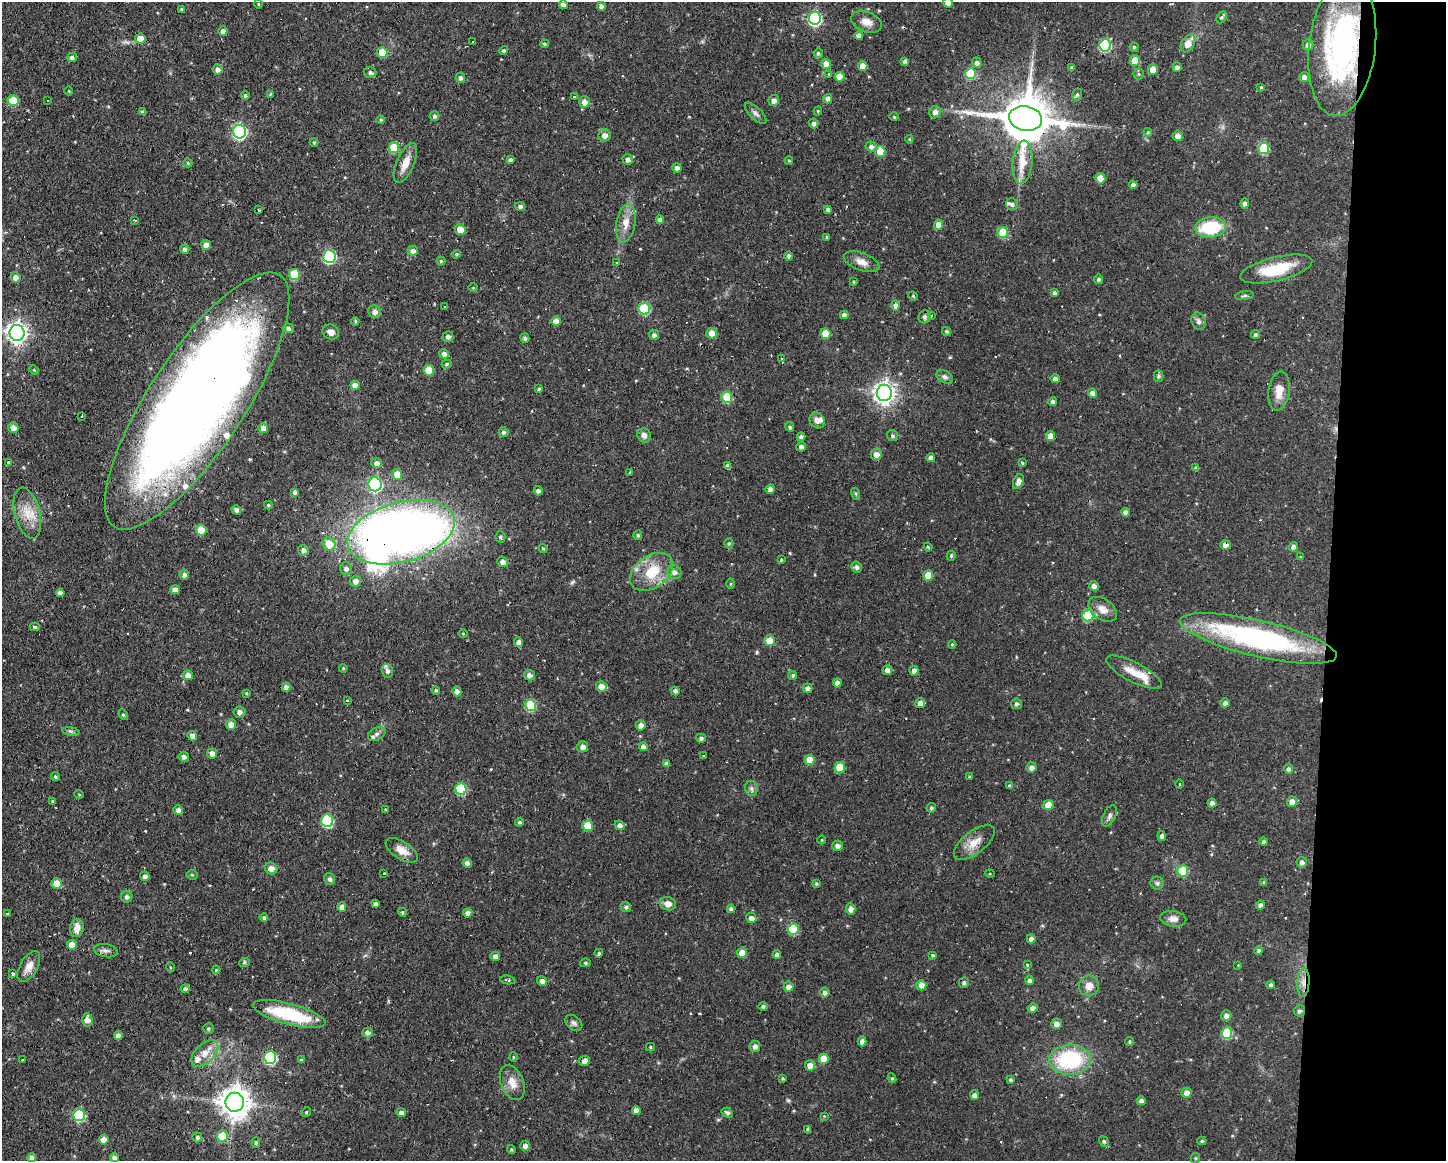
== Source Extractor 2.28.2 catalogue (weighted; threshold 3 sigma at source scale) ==
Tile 9 of 3 x 4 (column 3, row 3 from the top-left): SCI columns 2996-4439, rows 1160-2318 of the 4658 x 4636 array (HDU 1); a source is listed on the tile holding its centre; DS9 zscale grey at full resolution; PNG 1448 x 1163 px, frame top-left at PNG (2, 2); each listed source drawn as its Kron ellipse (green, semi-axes under 4 px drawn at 4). Shown black and unused: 8% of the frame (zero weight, under 2 of 3 exposures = <1% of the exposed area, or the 3 px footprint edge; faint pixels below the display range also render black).
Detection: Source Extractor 2.28.2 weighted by HDU 2 'WHT'; one run over the whole footprint, this tile lists its part. Background 0.108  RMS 0.0061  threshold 0.0276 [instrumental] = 3 sigma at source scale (4.5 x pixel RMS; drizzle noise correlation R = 1.50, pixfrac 1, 0.05/0.05 arcsec/px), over >= 5 px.
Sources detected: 409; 1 inside a brighter object's white glare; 18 cosmic-ray / hot-pixel residue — neither listed nor drawn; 10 inside a brighter listed object's ellipse — not listed separately; the other 380 listed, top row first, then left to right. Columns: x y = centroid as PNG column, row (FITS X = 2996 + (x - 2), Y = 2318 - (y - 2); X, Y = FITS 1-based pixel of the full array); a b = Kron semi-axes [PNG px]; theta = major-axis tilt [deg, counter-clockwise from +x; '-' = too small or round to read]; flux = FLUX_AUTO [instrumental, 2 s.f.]
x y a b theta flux
948 3 5 5 - 4.4
258 4 4 3 - 0.53
563 5 4 4 - 3
601 6 4 4 - 2.5
182 9 3 3 - 1
1222 17 6 4 59 1.2
815 18 6 6 - 94
866 22 16 10 -21 5.2
223 31 5 4 - 2.5
859 35 4 4 - 2.3
140 39 5 5 - 7.9
472 42 3 2 - 0.43
1188 43 9 6 60 6.3
544 44 4 3 - 0.94
1105 45 6 5 - 48
1308 45 5 5 - 3
1342 46 70 33 83 140
1134 47 4 4 - 0.82
504 50 4 4 - 0.96
382 52 5 5 - 11
818 53 5 4 - 1.3
72 57 5 4 - 1.6
905 61 4 4 - 1.5
1135 61 5 5 - 13
977 63 5 5 - 2
826 64 5 5 - 4.9
863 66 5 4 - 5.7
1072 67 4 3 - 1.1
1177 67 5 4 - 2.5
218 69 5 5 - 2.5
1153 69 5 5 - 4.7
370 72 6 5 - 1.6
829 74 3 3 - 1.9
971 74 5 5 - 24
1139 74 5 5 - 0.96
839 77 5 5 - 8
1304 77 5 5 - 2.9
460 78 5 5 - 1.7
1261 87 4 3 - 0.64
69 91 4 3 - 0.43
270 94 4 3 - 0.54
1077 95 6 5 - 1.1
245 96 4 4 - 1.2
574 97 3 2 - 1.1
828 99 5 4 - 2.7
774 100 5 5 - 2.9
13 101 5 5 - 17
48 101 3 2 - 0.55
585 102 5 5 - 4.6
818 111 4 4 - 0.7
143 112 4 4 - 1.7
935 112 6 6 - 2.9
756 113 14 6 -44 2.3
435 116 5 5 - 1.6
894 117 5 3 - 0.69
1025 118 16 12 -9 3200
381 120 4 3 - 0.77
814 123 5 4 - 2.2
239 132 7 6 - 120
1148 132 4 4 - 0.68
604 135 6 6 - 3.9
1178 136 5 5 - 3.2
909 139 4 4 - 0.65
314 142 4 4 - 0.7
871 146 5 5 - 2
394 148 5 5 - 19
1264 148 6 5 - 29
880 151 5 5 - 16
510 159 4 4 - 1.2
628 159 5 5 - 2.5
789 160 4 3 - 0.63
1023 162 21 9 85 13
188 163 4 4 - 0.8
405 163 21 8 67 7.6
677 168 5 4 - 2.5
1100 178 5 5 - 9.5
1133 185 4 4 - 1.8
1245 203 5 4 - 2.8
1012 204 6 5 - 1.8
520 206 5 4 - 1.8
828 209 4 4 - 1.7
259 210 3 3 - 0.64
135 220 3 2 - 0.83
660 220 4 4 - 2.3
626 223 19 9 80 7.2
939 225 5 4 - 5.7
1211 227 15 10 6 32
460 229 5 5 - 6.7
1003 232 5 5 - 20
827 237 4 3 - 0.7
206 245 5 5 - 3.6
185 249 4 4 - 2
413 251 5 5 - 2.6
456 254 5 4 - 0.73
329 256 6 6 - 67
788 256 5 4 - 1.3
441 261 4 4 - 0.82
862 262 19 8 -20 5.3
616 263 3 2 - 1.1
1276 269 37 12 14 25
294 274 5 5 - 24
15 277 5 5 - 3.4
1099 279 4 4 - 1
853 282 4 3 - 0.6
473 288 4 3 - 0.49
1055 293 4 4 - 1.9
913 296 5 4 - 0.82
1244 296 9 3 9 1.1
895 305 5 4 - 2.5
444 307 2 2 - 0.7
644 309 6 6 - 40
375 312 6 6 - 2.9
844 315 4 4 - 1.9
932 316 3 3 - 2.9
925 317 6 6 - 1.6
355 321 4 4 - 0.95
556 321 5 4 - 5.1
1199 321 9 7 -66 2.4
288 328 5 5 - 1.6
946 331 5 4 - 1.1
331 332 8 7 - 3.5
17 333 8 7 - 340
712 333 5 5 - 6.5
825 334 5 5 - 13
654 335 5 4 - 1.8
1255 335 4 4 - 1.1
448 337 5 5 - 2.3
525 338 5 4 - 1.5
444 354 5 4 - 2.4
782 358 4 3 - 1.2
447 364 5 4 - 0.89
34 370 5 3 - 0.61
429 370 5 5 - 11
1159 376 5 5 - 1.4
945 377 9 6 -29 1.8
1055 379 4 4 - 2.3
355 385 5 4 - 4.8
539 389 4 3 - 1
1279 391 20 10 82 8.1
884 393 8 7 - 380
1092 393 4 4 - 3
727 397 5 5 - 24
197 401 151 48 57 1000
1053 402 4 4 - 1.9
82 416 3 2 - 0.4
817 420 8 7 - 3.2
790 427 5 4 - 1.2
13 428 5 5 - 4.1
263 428 5 4 - 4.9
503 432 5 5 - 1.3
644 435 7 6 - 2.8
892 436 6 5 - 1.3
1050 436 5 4 - 6.1
801 437 4 4 - 2.2
801 447 5 4 - 2.2
876 454 6 5 - 3.8
931 458 4 4 - 2.6
8 462 4 3 - 1.5
377 463 5 5 - 2.8
1022 463 3 3 - 0.72
728 466 4 4 - 2.4
1196 468 4 4 - 1.5
630 472 4 2 - 0.47
397 474 5 5 - 6.8
1018 481 8 5 70 3.6
375 484 7 6 - 95
770 489 5 4 - 2.2
538 491 5 4 - 1.6
295 492 4 3 - 1.7
856 494 6 4 -72 0.81
268 505 4 3 - 0.87
236 510 5 4 - 2.9
1126 512 4 4 - 2.6
27 513 26 12 -75 12
201 530 5 5 - 10
401 532 55 30 15 690
638 535 5 4 - 1
500 537 6 5 - 1.3
729 543 5 4 - 0.93
329 544 6 6 - 11
1225 545 5 5 - 3.4
928 547 4 3 - 0.65
1293 547 5 4 - 2.3
543 548 5 3 - 0.78
303 550 5 5 - 2.4
951 556 5 4 - 0.82
1300 557 4 4 - 0.67
782 560 3 2 - 0.86
503 562 5 5 - 3
857 567 5 5 - 1.8
346 569 6 6 - 2.5
651 572 23 16 36 20
674 572 7 7 - 2.6
184 575 5 4 - 2.2
928 575 5 5 - 9.6
355 581 5 5 - 3.2
730 584 5 3 - 0.57
1094 586 5 5 - 2.5
175 590 5 4 - 3.6
60 593 4 4 - 2.6
1103 609 16 10 -36 6.2
1088 616 6 5 - 26
35 627 5 4 - 1.1
463 634 5 3 - 0.51
1258 638 80 18 -13 130
769 641 5 5 - 10
519 642 5 4 - 2.9
952 644 4 4 - 0.71
343 668 4 3 - 0.66
887 670 5 4 - 3
387 671 7 5 -69 2.1
914 671 4 4 - 2.8
1134 672 31 9 -27 10
188 675 5 4 - 3.9
529 675 5 5 - 2.9
793 675 4 4 - 1.1
837 683 4 4 - 3.6
601 686 5 5 - 5.2
286 687 4 4 - 2.7
808 688 5 4 - 2.4
436 690 4 3 - 0.87
457 691 5 4 - 3.5
675 691 4 4 - 2.4
246 693 4 3 - 0.61
347 701 3 3 - 0.99
920 703 5 5 - 3.4
1225 703 4 4 - 2.5
1016 704 5 5 - 1.2
531 705 5 5 - 31
239 712 6 5 - 2.2
123 715 5 4 - 0.93
231 724 5 5 - 4.1
641 725 5 5 - 3.1
71 731 8 4 -9 1.2
377 734 9 6 28 2.1
192 736 5 4 - 3
701 738 5 4 - 1.6
583 747 5 5 - 3.2
643 747 4 4 - 3.6
212 753 5 5 - 3.7
704 755 3 2 - 1.2
184 757 5 5 - 2.4
810 760 5 5 - 9.5
667 764 4 4 - 2.3
840 767 5 5 - 13
1032 767 5 5 - 2.4
1288 769 5 4 - 1.7
55 777 4 4 - 1
970 777 3 3 - 0.59
1180 784 4 3 - 0.57
1009 786 4 4 - 0.85
751 788 7 6 - 1.8
461 789 6 5 - 33
79 794 5 3 - 0.51
52 801 4 3 - 0.62
1292 802 5 5 - 5.5
1212 803 4 4 - 2.5
1048 805 5 5 - 8.8
931 808 5 4 - 1.1
385 809 4 3 - 0.52
178 810 5 4 - 2.6
1109 816 11 6 65 2
327 821 6 6 - 48
519 822 4 4 - 1.2
620 825 5 4 - 2.6
588 826 5 5 - 14
1162 836 5 4 - 1.6
822 840 4 3 - 0.46
1264 841 4 4 - 1.4
974 843 24 11 37 8.3
837 846 5 5 - 2.9
402 850 18 8 -32 6.9
1302 862 5 5 - 2.1
467 863 4 4 - 2.1
271 868 6 6 - 3.6
1183 871 5 5 - 20
384 874 3 2 - 0.77
990 874 5 3 - 0.5
192 875 5 5 - 0.88
145 876 4 4 - 2.1
329 879 6 5 - 1.8
1263 882 4 3 - 0.67
57 883 5 5 - 9.1
1157 883 6 6 - 1.4
816 884 3 3 - 0.83
127 897 6 5 - 1.9
376 904 4 4 - 2.4
668 904 8 6 -14 4
1260 905 4 4 - 2.2
342 907 4 4 - 3.5
626 907 5 5 - 1.4
731 909 4 4 - 1.9
851 909 5 4 - 2.9
402 912 4 4 - 1
8 913 3 3 - 2
468 913 4 4 - 2.8
264 918 4 4 - 1.5
751 918 5 5 - 3.2
1173 919 13 7 -9 3.5
77 928 9 7 82 5.5
793 929 5 5 - 24
1031 939 4 4 - 2.3
72 945 5 5 - 6.7
1259 950 4 4 - 1.3
106 951 12 6 -10 2.2
599 953 4 4 - 1.1
742 953 5 5 - 7
777 954 4 4 - 2.1
933 955 4 4 - 1
495 956 5 4 - 3
244 963 5 3 - 0.82
585 963 5 4 - 1
1027 965 4 3 - 0.52
1238 965 3 3 - 0.43
29 967 17 8 60 5.9
170 967 5 3 - 0.52
216 970 4 3 - 0.75
13 974 3 3 - 1.4
508 980 8 3 -9 1.1
1029 980 5 4 - 1.9
542 981 5 4 - 2.6
1303 982 15 6 87 4.5
964 983 5 5 - 1.4
921 985 5 5 - 4.5
1271 985 4 3 - 1.4
1089 986 10 10 - 5.7
788 987 5 5 - 3.1
185 989 4 4 - 2.3
825 993 5 4 - 2.1
763 1006 4 4 - 1.3
1033 1008 5 5 - 2.8
1299 1011 6 5 - 1.9
289 1014 37 10 -15 38
1226 1016 5 5 - 2.4
87 1020 6 5 - 4.1
574 1023 10 6 -42 1.9
1056 1024 5 5 - 3
208 1029 5 5 - 1.1
367 1033 5 5 - 2.4
1227 1033 6 5 - 27
118 1036 4 4 - 2.9
862 1041 5 4 - 2.7
1129 1042 4 4 - 1
755 1046 5 5 - 2.7
650 1047 4 4 - 0.78
205 1053 16 9 43 6.9
513 1057 4 4 - 0.67
270 1058 6 6 - 55
824 1059 5 5 - 11
22 1060 3 3 - 0.86
301 1060 4 4 - 0.83
1070 1060 21 15 3 53
584 1061 5 5 - 2.7
810 1065 5 5 - 4.9
783 1078 3 3 - 0.74
892 1078 5 4 - 0.81
1010 1080 4 4 - 1.2
512 1083 18 11 -68 7.4
1186 1093 5 5 - 3.7
974 1095 5 4 - 2.6
1141 1101 4 4 - 2
235 1102 9 9 - 900
636 1110 4 4 - 3.2
306 1112 5 4 - 0.76
401 1112 5 4 - 2.6
727 1113 6 4 -30 1.4
79 1115 6 6 - 38
824 1116 4 4 - 0.56
808 1129 4 4 - 1.7
222 1136 5 5 - 17
197 1137 5 5 - 1.5
104 1140 5 4 - 6.1
1104 1141 5 4 - 1
1202 1141 4 4 - 0.84
256 1143 5 4 - 1.4
525 1146 5 5 - 2.6
511 1149 4 4 - 0.82
32 1158 4 4 - 3.1
115 1158 4 4 - 2.5
1195 1158 5 4 - 0.73
Overlapping masked pixels (flux is a lower limit): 7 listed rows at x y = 1342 46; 1025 118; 197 401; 401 532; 1225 545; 1303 982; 1299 1011
Isophote crosses this tile's border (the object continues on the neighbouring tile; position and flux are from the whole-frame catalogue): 1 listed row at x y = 948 3